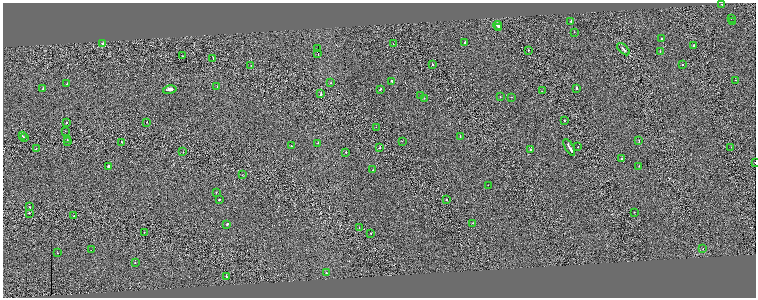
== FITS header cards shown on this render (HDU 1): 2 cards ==
NAXIS1  =                 1507
NAXIS2  =                  591

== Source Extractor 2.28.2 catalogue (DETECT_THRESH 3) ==
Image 1507 x 591 px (HDU 1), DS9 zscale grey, zoomed out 1/2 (1 PNG px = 2 x 2 image px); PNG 758 x 300 px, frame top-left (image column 2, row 590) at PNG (3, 3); each listed source drawn as its Kron ellipse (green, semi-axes under 4 px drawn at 4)
Background -6.21e-04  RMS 0.23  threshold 0.683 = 3 sigma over >= 5 px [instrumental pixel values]
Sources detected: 92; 7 cannot appear on this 1/2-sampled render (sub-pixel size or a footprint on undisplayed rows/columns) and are neither listed nor drawn; the other 85 listed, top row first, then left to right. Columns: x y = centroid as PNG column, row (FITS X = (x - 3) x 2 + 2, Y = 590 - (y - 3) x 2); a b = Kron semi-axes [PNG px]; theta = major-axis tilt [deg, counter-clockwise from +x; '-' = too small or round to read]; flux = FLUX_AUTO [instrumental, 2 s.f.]
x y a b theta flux
722 4 2 2 - 79
731 18 2 1 - 35
571 21 2 1 - 120
733 22 2 2 - 44
498 26 5 2 - 520
499 28 3 2 - 550
574 32 2 1 - 59
661 39 2 2 - 95
465 42 2 2 - 200
103 43 2 1 - 440
393 44 2 2 - 93
694 46 2 2 - 110
317 48 2 1 - 41000
623 49 7 2 -46 72
528 50 2 1 - 65
660 51 2 2 - 80
318 54 2 1 - 37000
182 56 2 1 - 76
213 59 2 1 - 150
432 64 2 1 - 150
251 65 2 2 - 31
683 65 2 1 - 45
735 80 2 2 - 95
392 81 3 2 - 330
331 83 2 1 - 110
67 84 2 2 - 190
217 86 2 2 - 32
576 88 2 2 - 760
43 89 2 2 - 80
380 89 2 2 - 160
170 90 7 2 12 1000
542 91 2 1 - 51
321 94 2 2 - 220
420 96 2 2 - 72
500 97 2 2 - 63
511 97 2 2 - 56
424 98 2 2 - 150
564 121 2 2 - 130
147 122 2 1 - 92
66 123 2 2 - 140
376 127 2 1 - 47
65 131 2 1 - 10
22 136 3 2 - 410
460 136 2 1 - 65
24 137 2 2 - 370
67 139 2 1 - 36
402 141 2 1 - 76
639 141 2 1 - 60
68 142 2 1 - 44
122 142 2 1 - 95
318 143 2 2 - 100
291 146 2 1 - 110
569 147 9 2 -60 1300
578 147 2 2 - 85
731 147 2 2 - 21
36 148 2 2 - 63
379 148 3 2 - 150
531 149 2 2 - 100
183 152 2 1 - 88
346 152 2 2 - 74
621 158 2 2 - 150
755 163 2 1 - 110
108 166 2 2 - 270
639 166 2 1 - 510
373 170 2 2 - 63
242 175 2 1 - 62
488 185 2 1 - 63
216 192 2 1 - 79
447 199 2 1 - 130
219 200 2 2 - 250
30 207 2 2 - 320
634 212 2 2 - 110
29 213 2 2 - 180
74 216 2 1 - 140
473 223 2 1 - 150
227 224 2 2 - 150
359 228 2 1 - 48
144 232 2 1 - 150
371 233 2 1 - 87
703 249 2 1 - 60
91 250 2 1 - 18
57 253 2 1 - 67
135 262 2 2 - 280
326 273 2 1 - 100
226 276 2 2 - 160
At the frame edge (FLAGS 8, measured only in part): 1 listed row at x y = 755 163
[7 sub-pixel or undisplayed-footprint detections neither listed nor drawn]